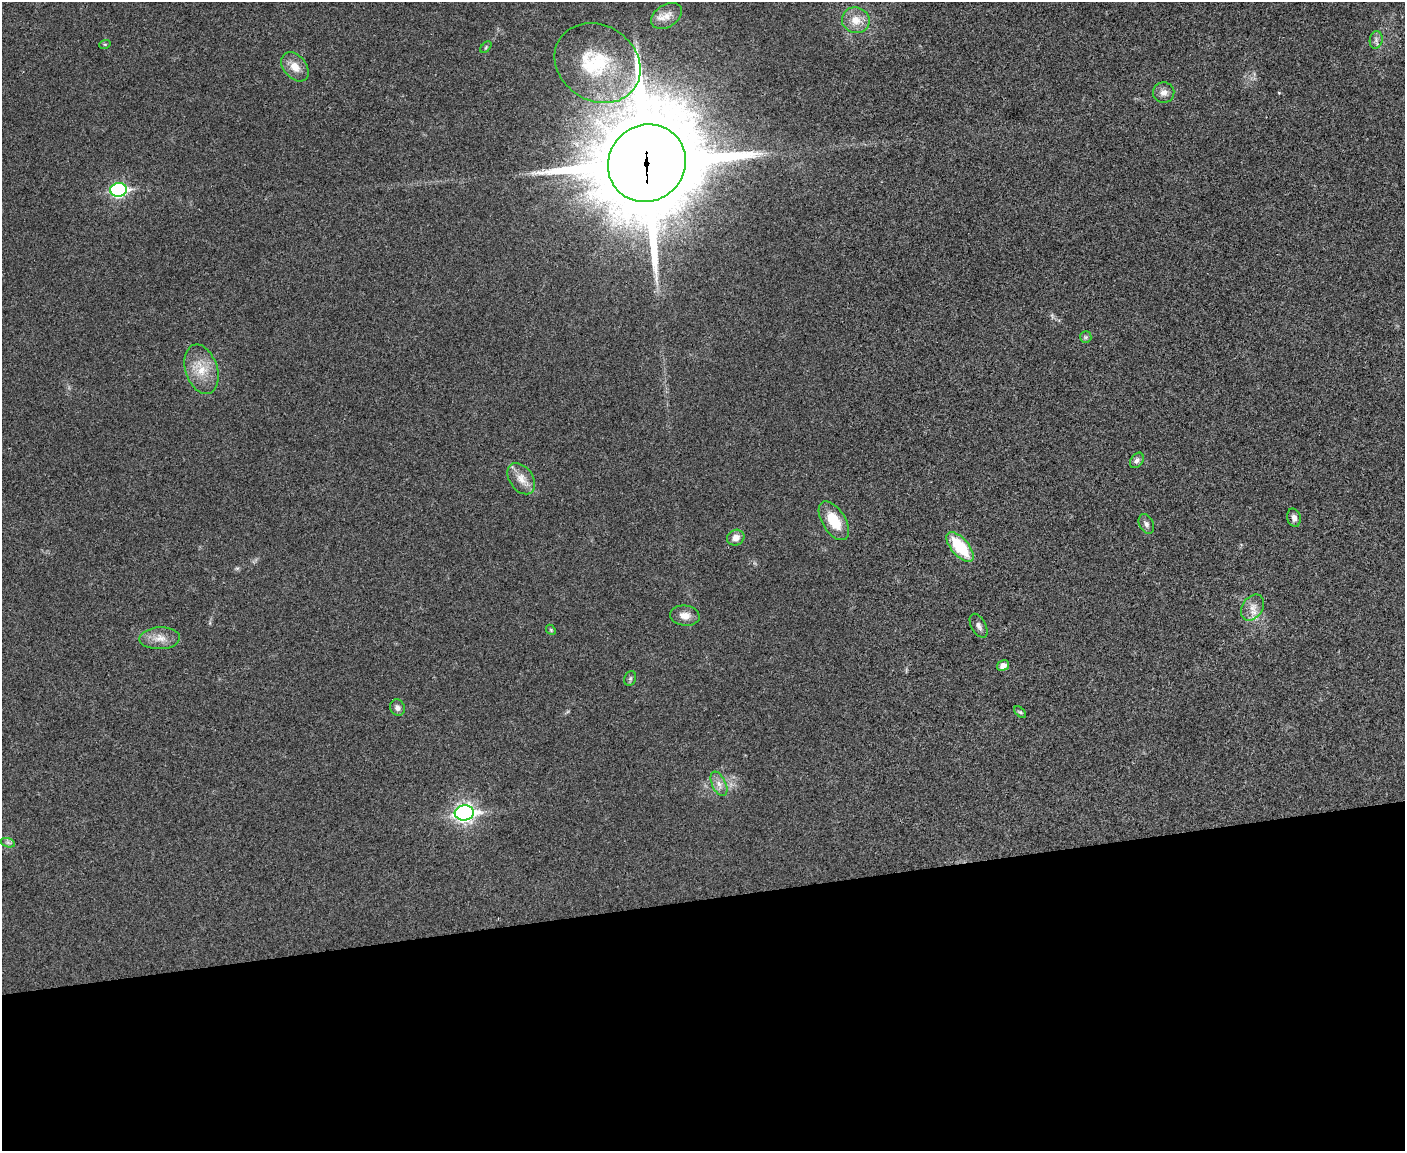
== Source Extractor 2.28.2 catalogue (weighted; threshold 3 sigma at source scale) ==
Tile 11 of 3 x 4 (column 2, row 4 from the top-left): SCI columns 1535-2937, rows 2-1150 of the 4577 x 4598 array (HDU 1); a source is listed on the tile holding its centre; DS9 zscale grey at full resolution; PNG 1407 x 1153 px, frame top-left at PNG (2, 2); each listed source drawn as its Kron ellipse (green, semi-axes under 4 px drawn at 4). Shown black and unused: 22% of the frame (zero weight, under 3 of 4 exposures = <1% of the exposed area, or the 3 px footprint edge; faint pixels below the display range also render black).
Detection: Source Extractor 2.28.2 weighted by HDU 2 'WHT'; one run over the whole footprint, this tile lists its part. Background 0.0189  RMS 0.0043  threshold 0.0195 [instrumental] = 3 sigma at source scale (4.5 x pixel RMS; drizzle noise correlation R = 1.50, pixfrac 1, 0.05/0.05 arcsec/px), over >= 5 px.
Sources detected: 31; all 31 listed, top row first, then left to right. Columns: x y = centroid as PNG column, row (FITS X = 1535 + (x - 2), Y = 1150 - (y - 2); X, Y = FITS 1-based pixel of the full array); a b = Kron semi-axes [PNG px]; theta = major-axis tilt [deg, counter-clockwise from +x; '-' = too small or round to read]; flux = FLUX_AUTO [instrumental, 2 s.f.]
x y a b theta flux
667 16 16 11 33 4.3
856 20 14 12 -16 6.1
1376 40 9 6 79 1.4
105 44 6 3 18 0.46
486 47 7 4 47 0.66
598 63 45 37 -32 35
295 67 16 11 -50 5.4
1164 92 11 10 - 2.7
647 163 40 38 43 8100
119 190 8 7 - 72
1086 337 6 5 - 0.8
201 369 25 16 -72 9.8
1137 460 8 6 54 1.4
521 479 17 11 -54 4.9
1294 518 9 6 -76 1.9
834 521 22 11 -58 12
1146 524 10 7 -63 1.5
736 538 9 7 27 2.8
960 547 18 8 -49 20
1253 607 14 10 54 3.9
685 616 15 10 -6 3.8
979 626 13 7 -61 1.8
551 630 6 4 -47 0.53
160 638 20 11 3 5
1003 666 6 5 - 2.4
630 678 7 5 69 0.92
397 708 8 7 - 1.6
1020 712 7 4 -44 0.67
719 784 13 7 -65 2.7
464 813 9 7 6 160
8 843 7 4 -19 0.99
Overlapping masked pixels (flux is a lower limit): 1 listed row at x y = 647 163